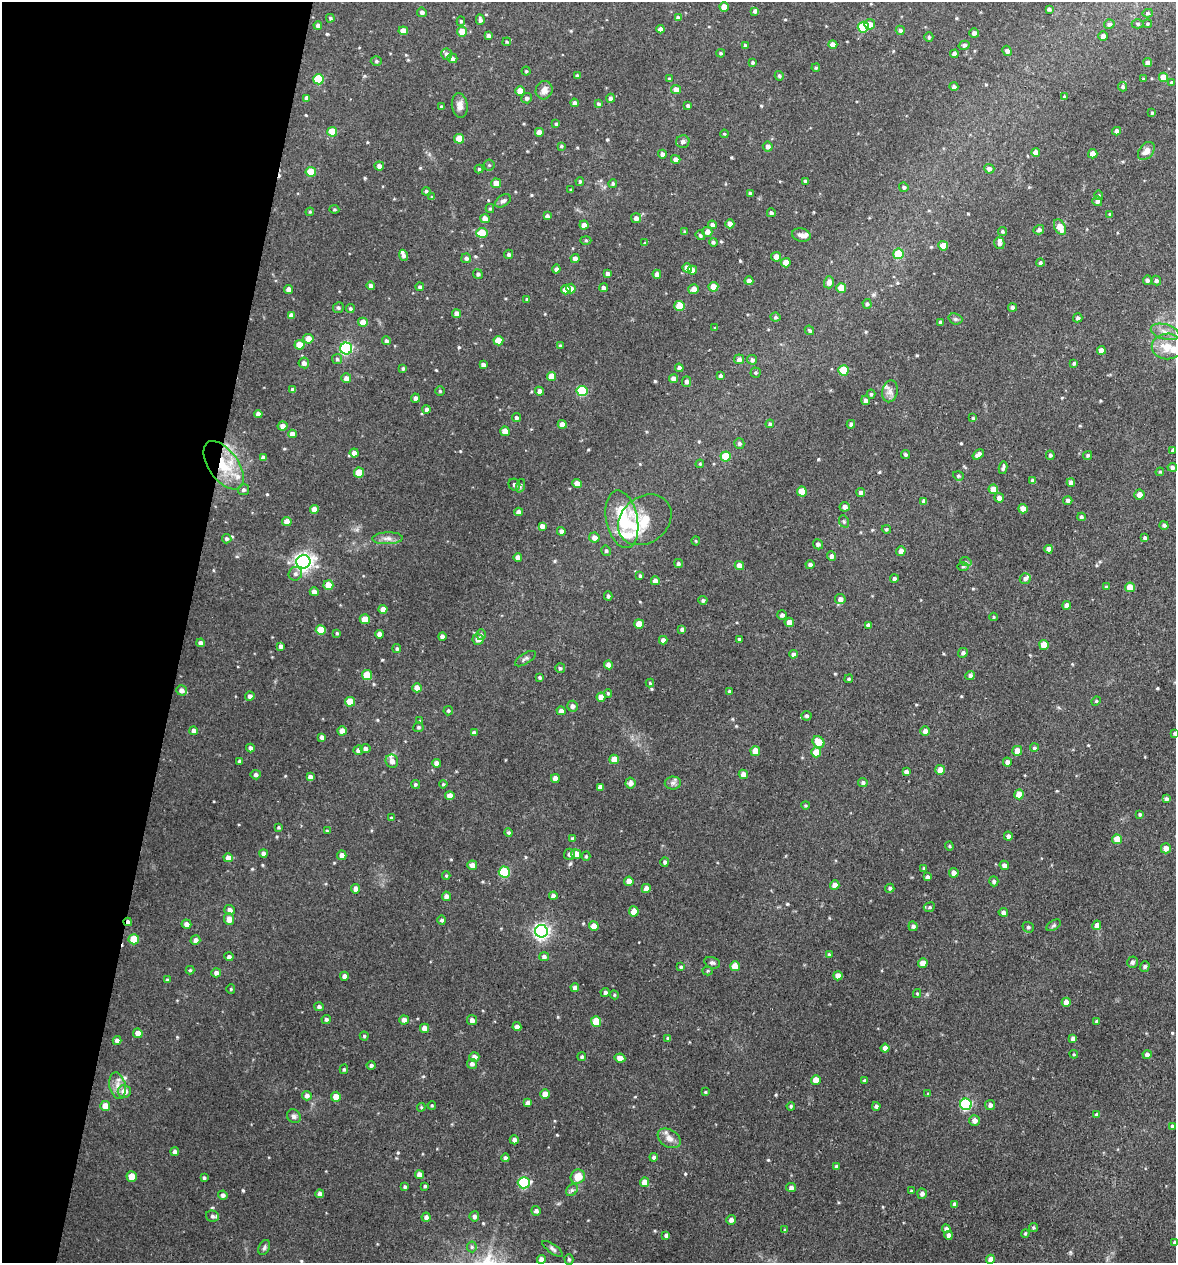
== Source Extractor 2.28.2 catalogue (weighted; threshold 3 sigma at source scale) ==
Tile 9 of 4 x 4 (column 1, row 3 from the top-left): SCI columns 128-1301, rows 1269-2529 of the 5073 x 5061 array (HDU 1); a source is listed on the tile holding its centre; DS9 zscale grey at full resolution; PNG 1178 x 1265 px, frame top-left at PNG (2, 2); each listed source drawn as its Kron ellipse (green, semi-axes under 4 px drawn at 4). Shown black and unused: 16% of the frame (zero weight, under 3 of 4 exposures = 1% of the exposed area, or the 3 px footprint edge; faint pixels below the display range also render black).
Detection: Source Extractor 2.28.2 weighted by HDU 2 'WHT'; one run over the whole footprint, this tile lists its part. Background 0.122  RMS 0.0083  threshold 0.0373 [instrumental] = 3 sigma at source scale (4.5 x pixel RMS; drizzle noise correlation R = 1.50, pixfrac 1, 0.05/0.05 arcsec/px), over >= 5 px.
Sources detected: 575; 1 inside a brighter object's white glare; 1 cosmic-ray / hot-pixel residue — neither listed nor drawn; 10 inside a brighter listed object's ellipse — not listed separately; of the other 563, all 500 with FLUX_AUTO >= 0.896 (the completeness limit of this list) listed and drawn (63 fainter detections not listed), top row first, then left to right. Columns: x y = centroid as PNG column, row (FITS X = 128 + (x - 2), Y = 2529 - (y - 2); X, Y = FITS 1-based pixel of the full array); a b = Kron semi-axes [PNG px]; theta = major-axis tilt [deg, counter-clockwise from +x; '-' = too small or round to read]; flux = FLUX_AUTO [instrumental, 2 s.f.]
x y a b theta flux
724 7 5 4 - 7.6
1049 9 4 3 - 1.7
755 11 4 3 - 2.2
422 12 5 4 - 2.3
1148 13 5 4 - 1.3
330 18 4 4 - 1.3
678 18 4 3 - 2.6
480 20 5 3 - 2.1
461 21 5 4 - 1.2
870 24 5 5 - 7
1109 24 5 5 - 2.2
1138 24 6 4 0 1.3
1147 24 4 3 - 0.97
318 25 4 4 - 2.4
863 27 5 5 - 52
660 29 4 4 - 3.2
900 30 4 4 - 1.9
403 31 5 4 - 7.9
462 32 5 5 - 12
974 33 5 5 - 3.1
488 36 4 3 - 2.3
1103 36 5 4 - 3.2
929 37 5 4 - 1.1
507 42 4 4 - 1
833 45 4 4 - 6.3
964 45 5 4 - 1.9
745 46 4 4 - 1.7
1007 51 5 4 - 3.3
721 53 4 3 - 1.2
447 54 6 5 - 2.9
954 54 4 4 - 4.2
452 58 5 4 - 3.1
376 61 5 4 - 1.3
753 62 3 3 - 1.5
1148 63 4 4 - 4.1
816 68 4 3 - 1.1
526 71 4 4 - 1.1
577 76 4 4 - 2.4
779 76 5 4 - 1.3
1163 77 4 4 - 11
319 79 5 5 - 37
669 79 4 4 - 1.8
1143 79 4 3 - 0.98
1172 82 4 4 - 1.2
954 87 4 4 - 2.2
1122 87 4 4 - 1.4
544 90 9 8 - 5.3
676 90 5 4 - 5.1
520 91 5 4 - 8.7
1064 97 4 3 - 1.5
307 98 4 4 - 3.3
527 98 5 5 - 2
610 98 4 4 - 2.5
574 103 4 4 - 2.2
599 104 4 4 - 1.5
460 105 12 8 -83 5.3
688 106 3 3 - 1.8
441 107 3 3 - 1.1
1152 113 3 3 - 1
556 124 4 4 - 1.3
1117 131 4 4 - 3.1
332 132 5 4 - 18
539 132 4 4 - 4.9
724 134 4 3 - 0.93
459 139 5 5 - 17
683 142 7 6 - 2.6
561 146 4 3 - 0.98
768 146 5 5 - 2.8
1146 151 10 7 51 5.2
1036 152 4 4 - 4.8
662 154 4 4 - 2.8
1093 154 4 4 - 8.7
676 159 5 4 - 3.5
489 165 5 5 - 1.3
379 166 5 4 - 3.3
479 169 4 4 - 1.3
989 169 5 5 - 2.6
311 172 5 5 - 19
580 181 4 3 - 1.3
805 181 4 4 - 2.1
496 183 5 4 - 8.6
613 184 4 4 - 1.4
904 187 5 4 - 1.7
571 190 3 3 - 1.1
426 191 4 4 - 1.4
750 193 4 3 - 1.7
1099 195 5 4 - 1.1
432 197 4 4 - 1
503 201 9 5 34 2.4
1097 201 5 5 - 3.2
490 208 4 4 - 0.97
334 209 5 3 - 0.92
310 212 4 4 - 0.94
771 213 4 4 - 1.9
1110 214 3 3 - 1.4
547 216 4 4 - 2.4
636 218 5 5 - 3.3
485 219 5 4 - 6.9
730 224 4 4 - 6.3
584 225 4 4 - 4.7
712 225 4 4 - 3.3
1060 227 8 5 -62 10
1039 230 5 4 - 2.2
1003 231 4 4 - 1.4
685 232 4 3 - 1.5
707 232 5 5 - 4.1
482 233 5 5 - 21
700 235 5 4 - 1.5
801 235 9 6 -13 3.8
586 240 5 3 - 0.98
713 242 4 4 - 1.7
645 243 4 4 - 1
999 243 6 5 - 3
943 246 5 4 - 12
509 254 4 4 - 1.7
898 254 5 5 - 29
404 255 6 4 -69 2.6
776 257 5 5 - 5.1
466 258 5 4 - 2.2
575 258 4 4 - 3.1
786 263 5 4 - 11
1040 263 4 4 - 1.7
687 268 5 4 - 8
556 269 4 4 - 2.3
692 270 4 4 - 5
478 274 5 4 - 1.8
607 274 4 3 - 2.7
657 274 4 4 - 4
1147 280 5 4 - 1.9
1156 280 5 4 - 2.2
749 281 4 4 - 4.9
829 282 6 5 - 4.4
371 286 4 4 - 2.7
420 287 4 4 - 1.7
713 287 5 4 - 14
571 288 5 4 - 5.8
603 288 5 4 - 2.7
841 288 5 5 - 10
289 289 4 4 - 5.5
694 289 5 5 - 6.3
566 290 5 5 - 10
527 299 4 4 - 1
867 304 5 4 - 1.7
680 306 5 5 - 22
1012 307 4 4 - 1.7
338 308 5 5 - 1.8
350 309 4 4 - 1.5
457 314 4 4 - 6.1
291 315 4 4 - 3.7
775 317 5 4 - 1.7
1078 318 4 4 - 1.6
955 319 7 5 -19 1.7
363 322 5 4 - 9
940 322 3 3 - 1.7
715 328 3 3 - 1
809 330 5 4 - 1.3
1165 332 15 7 -16 6.6
308 339 5 5 - 7.8
386 341 4 4 - 1.8
498 341 5 4 - 13
300 345 5 5 - 13
560 346 4 4 - 1.4
1167 346 15 13 1 14
346 348 6 6 - 110
1101 350 4 4 - 4.9
337 359 5 5 - 1.5
739 359 5 5 - 3.1
752 360 5 4 - 2.3
304 363 5 5 - 3.5
1074 363 4 3 - 1.4
483 365 4 4 - 3.3
403 368 4 3 - 1.3
679 368 4 4 - 2.8
843 370 5 5 - 29
755 372 5 5 - 1.1
720 376 3 3 - 1.7
551 377 4 4 - 9.2
346 378 5 5 - 3.9
674 379 4 4 - 5.7
687 381 5 4 - 2.9
293 390 4 4 - 2.5
440 391 4 4 - 1.1
539 391 4 4 - 3.4
582 391 5 5 - 56
890 391 11 7 77 4.2
871 394 4 4 - 1.2
415 398 4 4 - 2.6
865 400 5 4 - 2.7
427 409 4 4 - 2.2
258 414 4 4 - 3.6
516 418 4 4 - 2
973 418 4 4 - 1.1
562 424 4 4 - 6.7
770 424 4 4 - 1.9
851 424 4 4 - 1.8
283 426 5 4 - 4.2
505 431 5 4 - 9.7
292 434 4 4 - 5.9
739 443 5 5 - 1.8
1173 450 4 4 - 1.7
354 453 4 4 - 3.8
905 454 4 4 - 1.3
978 455 6 4 35 3.8
1050 455 4 4 - 1.6
1088 455 5 4 - 1.3
726 456 5 5 - 26
263 458 4 4 - 2.9
700 464 4 3 - 1
224 465 28 15 -55 30
1172 467 4 4 - 2.8
1003 468 6 3 78 2
1160 472 4 4 - 0.9
359 473 5 5 - 18
958 476 5 4 - 1.3
1033 481 4 4 - 3.4
1071 482 4 4 - 4.1
577 484 4 4 - 7.3
514 485 6 5 - 2.2
520 486 7 4 71 1.4
993 489 5 5 - 11
243 490 5 5 - 1.9
802 491 5 5 - 15
861 493 4 4 - 2.8
1139 495 5 5 - 5.1
999 498 5 4 - 3.8
1068 500 4 4 - 2.5
924 501 4 4 - 3.4
845 507 5 5 - 3.7
314 509 4 4 - 7.4
1023 509 5 4 - 7.8
519 512 4 4 - 3.8
1081 517 4 4 - 1.6
622 519 29 15 -78 30
645 520 29 23 38 27
844 521 6 5 - 1.4
287 522 5 4 - 6.3
1164 525 4 4 - 1.8
542 526 4 4 - 3.4
886 529 4 4 - 1.4
561 531 4 4 - 2.8
594 537 5 5 - 4.3
387 538 15 6 2 4.6
1145 538 4 3 - 1.8
227 539 5 4 - 1.8
696 541 4 4 - 1
818 544 5 5 - 2.1
1049 549 4 4 - 5.4
606 551 5 4 - 1.6
901 551 5 4 - 4
832 556 4 4 - 3.6
518 557 4 4 - 4.4
303 562 7 6 - 380
966 562 6 3 -18 0.95
678 563 5 4 - 1.8
810 565 4 4 - 3.1
739 566 5 4 - 6.7
963 567 6 4 1 1.2
295 574 7 6 - 2.7
640 576 4 3 - 1.4
1025 578 6 5 - 2.4
894 579 4 4 - 2.3
655 581 4 4 - 4.5
328 585 5 4 - 11
1106 587 4 3 - 1.2
1130 587 5 5 - 11
314 592 4 4 - 3.9
608 596 4 3 - 1.5
840 599 5 5 - 3.6
703 600 4 4 - 1.5
1067 605 4 4 - 4.5
383 609 4 4 - 6.4
782 615 5 4 - 2.2
993 617 4 4 - 0.98
365 619 5 5 - 9.9
789 622 4 4 - 6.6
639 624 5 5 - 11
868 625 4 4 - 2.3
682 629 4 4 - 2.3
321 630 5 5 - 20
337 633 4 4 - 1.1
380 634 4 4 - 4.1
481 635 5 5 - 1.6
442 637 4 4 - 3.5
478 639 5 5 - 5.9
739 639 3 3 - 1.1
663 640 4 4 - 3.4
201 643 4 4 - 4
1044 645 5 5 - 14
281 646 4 3 - 2.4
397 649 4 4 - 1.5
963 653 5 4 - 2.4
793 654 4 4 - 2.7
525 659 12 5 32 2.2
608 665 4 4 - 4.7
560 668 5 5 - 1.5
367 675 5 5 - 21
970 676 5 4 - 2
540 677 4 4 - 1.2
849 679 4 4 - 1.1
650 683 4 4 - 1
417 688 5 4 - 5.9
181 690 5 5 - 4.1
729 691 4 4 - 1.4
608 693 4 3 - 1.1
250 696 5 4 - 3
601 697 4 4 - 8
1096 701 5 4 - 0.91
350 702 5 5 - 15
572 706 5 5 - 3.1
448 711 5 5 - 1.3
561 711 4 4 - 3.7
806 716 5 5 - 1.8
420 721 4 4 - 1
418 727 5 5 - 1.5
194 731 4 4 - 3.2
342 731 4 4 - 7.1
925 731 5 4 - 3.5
474 733 4 4 - 2.7
1175 733 4 3 - 1.2
322 737 4 4 - 2.8
818 742 6 5 - 14
250 748 4 4 - 3
365 748 5 4 - 2.5
1034 748 4 4 - 1.6
358 750 5 4 - 2.9
755 751 5 5 - 9.9
1017 751 5 5 - 7.6
816 752 5 5 - 14
614 759 5 4 - 9.4
239 761 3 3 - 1.7
392 761 7 6 - 5.1
1007 762 4 4 - 3.5
436 763 4 4 - 3.7
940 770 5 5 - 7.3
906 772 4 4 - 3.3
743 774 5 4 - 4.9
256 775 5 4 - 2.2
310 777 4 4 - 3.2
555 778 4 4 - 5.6
863 782 5 4 - 1.8
630 783 5 5 - 3.4
673 783 8 6 1 2.6
415 784 4 4 - 1.3
443 784 4 4 - 1.1
600 787 4 4 - 3.5
1019 794 5 5 - 11
450 796 4 4 - 7.5
1166 799 4 3 - 1.8
805 805 4 3 - 0.92
1140 814 3 3 - 1.3
391 818 4 3 - 1.2
279 828 4 4 - 1.1
327 831 4 3 - 0.93
508 832 4 4 - 1.3
1008 836 4 4 - 2.4
572 838 4 3 - 0.9
1117 839 5 4 - 12
949 846 4 4 - 0.91
1166 848 5 5 - 5.4
263 853 4 4 - 3
570 854 5 5 - 2.3
576 854 5 4 - 9.1
342 855 4 4 - 4.3
586 856 4 4 - 1.2
228 858 4 4 - 5.9
665 862 5 4 - 1.9
472 865 5 5 - 4.2
1004 865 5 4 - 3.6
924 868 4 3 - 1.3
504 872 5 5 - 51
954 873 5 4 - 4.2
446 875 4 4 - 0.95
927 877 4 4 - 2.6
629 881 4 4 - 8
994 881 5 4 - 2
835 885 4 4 - 5.6
646 888 4 4 - 4.7
890 888 4 4 - 1.6
356 889 4 4 - 4.2
446 896 5 4 - 2.7
553 896 4 4 - 4
929 907 6 4 25 1.4
230 910 5 5 - 3.9
634 911 5 5 - 8
1003 912 5 4 - 3
229 919 6 5 - 6.1
442 920 4 4 - 1.9
128 922 4 3 - 2.6
186 924 5 4 - 3.6
1054 925 8 4 31 1.7
1097 925 5 4 - 4.3
594 926 5 4 - 7.3
913 926 5 4 - 1.9
1028 927 6 5 - 1.7
541 931 6 6 - 270
134 939 5 5 - 20
195 940 5 5 - 3.2
829 955 4 3 - 1.7
229 957 4 4 - 2.7
544 957 5 4 - 2.2
1132 962 6 5 - 1.9
712 963 8 5 -16 1.9
923 963 5 4 - 8.9
735 966 5 4 - 9.9
1145 966 5 4 - 1.7
681 967 4 4 - 1.3
190 970 4 4 - 1.2
707 971 5 4 - 1
216 973 5 4 - 3.5
344 976 4 4 - 3.1
838 976 4 4 - 6.1
167 980 4 3 - 1.3
575 988 4 4 - 3.2
231 989 5 4 - 0.9
605 992 4 4 - 2
917 993 4 4 - 0.92
614 995 5 4 - 1
1066 1002 5 4 - 6.3
319 1007 5 4 - 2
326 1019 4 4 - 1.6
404 1020 5 4 - 3.9
472 1020 5 5 - 3.7
596 1021 5 5 - 19
1097 1021 4 3 - 1.6
517 1027 4 4 - 3.9
424 1028 4 4 - 5
138 1033 5 4 - 6.1
364 1036 4 4 - 1.3
668 1038 4 4 - 1.3
1073 1039 4 4 - 2.8
117 1040 4 4 - 3.8
885 1048 4 4 - 4.7
1074 1054 4 4 - 0.94
1147 1055 4 4 - 3.6
474 1057 5 5 - 4.5
582 1057 4 4 - 1.5
620 1058 5 4 - 5.8
472 1064 5 5 - 3
371 1065 4 4 - 1.8
344 1069 5 4 - 1.2
816 1080 5 5 - 8.4
864 1080 4 4 - 1.1
117 1086 13 8 -78 6.2
124 1091 6 6 - 6.9
705 1092 4 3 - 0.95
545 1094 4 4 - 7.8
928 1094 4 3 - 0.9
307 1096 5 4 - 3
336 1097 5 5 - 7.8
528 1103 4 4 - 3.1
966 1104 6 5 - 85
432 1105 4 3 - 0.93
990 1105 5 5 - 2.6
105 1106 5 5 - 8.1
791 1106 4 4 - 1.3
876 1106 4 4 - 2.2
421 1107 4 4 - 1
1097 1115 4 4 - 2.5
294 1116 7 6 - 2.5
975 1120 5 5 - 4.1
1172 1126 4 3 - 1.7
669 1138 12 8 -32 6.3
514 1140 4 4 - 3
175 1152 4 4 - 2.8
654 1157 4 4 - 1.9
505 1158 4 4 - 2.6
836 1166 4 4 - 1
420 1175 4 4 - 5.5
132 1176 5 5 - 13
578 1177 7 7 - 12
204 1178 3 3 - 1.4
644 1182 4 4 - 6.8
524 1183 6 5 - 71
425 1186 3 3 - 1.2
405 1187 4 4 - 1.4
791 1187 5 4 - 2.7
572 1190 7 5 43 2.1
911 1191 4 4 - 1
320 1194 4 4 - 3.2
922 1194 5 5 - 2.9
223 1195 5 4 - 2
955 1204 4 4 - 2.5
536 1211 5 5 - 2.3
212 1216 6 5 - 2.1
474 1216 5 5 - 2.9
426 1217 4 4 - 2.8
731 1220 5 5 - 3.2
1033 1228 4 4 - 1.2
946 1229 4 4 - 2.4
785 1230 4 4 - 0.96
1025 1234 4 3 - 1
666 1235 4 4 - 2.1
949 1235 4 4 - 3.2
1175 1242 4 4 - 2.2
264 1247 8 5 65 1.9
472 1247 5 5 - 1.4
553 1249 12 4 -35 2.1
541 1259 4 4 - 4.1
569 1259 5 4 - 1.5
990 1259 4 4 - 4.4
Overlapping masked pixels (flux is a lower limit): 2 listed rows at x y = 224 465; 128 922
Isophote crosses this tile's border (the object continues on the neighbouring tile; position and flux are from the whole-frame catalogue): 2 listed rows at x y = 1175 733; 1175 1242